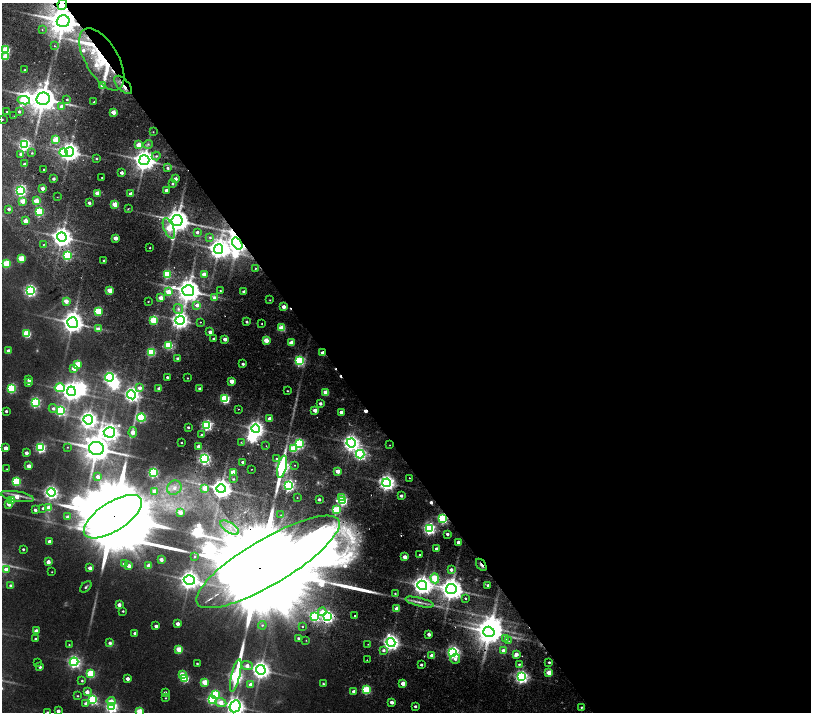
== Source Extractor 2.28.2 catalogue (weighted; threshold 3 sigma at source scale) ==
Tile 8 of 4 x 4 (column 4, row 2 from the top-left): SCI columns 4855-6472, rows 3175-4594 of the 6477 x 6411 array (HDU 1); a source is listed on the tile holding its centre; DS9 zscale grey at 2 x 2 block average (1 PNG px = mean of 2 x 2 image px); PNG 813 x 714 px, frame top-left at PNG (2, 3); each listed source drawn as its Kron ellipse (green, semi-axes under 4 px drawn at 4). Shown black and unused: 60% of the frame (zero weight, under 2 of 4 exposures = <1% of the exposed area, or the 3 px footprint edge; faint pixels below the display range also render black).
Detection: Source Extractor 2.28.2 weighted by HDU 2 'WHT'; one run over the whole footprint, this tile lists its part. Background 0.0265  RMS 0.0051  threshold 0.023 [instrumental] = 3 sigma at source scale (4.5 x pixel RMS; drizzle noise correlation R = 1.50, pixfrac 1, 0.0396/0.0396 arcsec/px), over >= 5 px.
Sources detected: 328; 5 too faint to see at this stretch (2 x 2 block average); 9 inside a brighter object's white glare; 6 cosmic-ray / hot-pixel residue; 1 long thin detection or spike segment (spike, bleed or trail) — neither listed nor drawn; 8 inside a brighter listed object's ellipse — not listed separately; the other 299 listed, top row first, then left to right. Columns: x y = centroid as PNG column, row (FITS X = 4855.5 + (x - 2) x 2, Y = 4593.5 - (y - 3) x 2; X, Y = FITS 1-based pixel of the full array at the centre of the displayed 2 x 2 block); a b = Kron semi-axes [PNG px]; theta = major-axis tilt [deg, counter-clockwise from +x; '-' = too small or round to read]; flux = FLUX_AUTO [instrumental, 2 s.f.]
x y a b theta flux
62 5 5 4 - 37
63 21 6 6 - 3000
42 30 3 3 - 1.2
55 46 2 2 - 0.95
6 50 3 3 - 96
5 57 3 3 - 35
102 59 35 16 -60 76
25 70 2 2 - 1.8
102 85 3 3 - 15
123 85 11 5 -47 14
43 99 7 6 - 2700
67 99 3 3 - 1.9
24 100 6 4 -8 110
94 102 2 2 - 2
61 106 3 3 - 9.2
7 111 2 2 - 1.9
19 112 2 2 - 3.4
113 112 3 2 - 23
14 116 2 2 - 0.49
2 120 2 2 - 0.89
153 132 2 2 - 0.69
56 140 3 3 - 50
148 144 5 4 - 2.9
24 145 4 3 - 270
138 145 3 3 - 24
70 152 4 4 - 990
32 153 2 2 - 1.3
63 153 4 3 - 79
21 154 3 3 - 6.6
156 156 4 3 - 2.7
96 159 3 3 - 1.5
144 160 5 5 - 1500
25 164 2 2 - 5.8
168 168 3 3 - 3.1
44 170 2 2 - 4.2
122 173 2 2 - 6
102 177 2 2 - 1.1
53 179 2 2 - 4
175 179 3 3 - 7.3
173 184 3 2 - 2.3
42 188 2 2 - 12
20 190 4 3 - 230
166 190 2 2 - 6.3
97 193 3 2 - 21
131 194 2 2 - 15
57 197 2 2 - 0.39
23 201 3 3 - 28
36 201 3 2 - 30
89 203 2 2 - 4.8
115 204 3 3 - 34
9 209 3 2 - 4.6
128 209 3 2 - 0.87
39 212 3 3 - 110
25 221 3 3 - 21
177 221 5 5 - 1800
169 228 11 5 -68 37
197 232 3 3 - 4.7
62 237 5 4 - 1100
210 237 4 3 - 2.4
115 238 3 2 - 16
44 244 3 2 - 1
237 244 6 4 -56 950
150 248 2 2 - 1.2
218 249 5 4 - 1100
67 256 3 3 - 130
21 259 3 3 - 54
104 260 2 2 - 2.2
6 264 3 3 - 69
255 268 2 2 - 0.77
167 274 3 3 - 83
204 274 3 2 - 16
110 290 3 3 - 31
30 291 4 4 - 280
188 291 6 5 - 1900
220 291 2 2 - 0.91
243 291 2 2 - 3.3
168 292 3 3 - 27
160 298 3 3 - 16
215 298 4 3 - 7.2
270 300 3 2 - 0.75
66 301 3 3 - 19
148 302 2 2 - 0.69
197 305 3 3 - 11
283 307 3 2 - 13
178 309 5 4 - 4.5
98 311 3 3 - 51
153 320 3 3 - 75
180 320 5 4 - 710
200 322 2 2 - 1.6
247 322 2 2 - 3.2
72 323 5 5 - 1300
262 323 2 2 - 0.93
282 328 3 3 - 46
98 329 3 3 - 14
210 332 2 2 - 7.4
27 334 3 3 - 78
214 339 2 2 - 3.5
225 339 2 2 - 15
266 340 3 3 - 28
291 343 3 2 - 25
169 345 3 3 - 90
8 351 3 2 - 12
151 352 3 3 - 99
322 353 2 2 - 15
178 358 2 2 - 4.2
299 361 3 3 - 160
78 364 3 3 - 40
243 364 2 2 - 3.9
74 368 3 3 - 24
109 377 4 4 - 270
167 377 2 2 - 2.8
187 378 2 2 - 1.6
29 380 3 2 - 5.8
232 381 3 2 - 21
28 383 3 2 - 6.1
11 388 3 3 - 130
60 388 5 4 - 100
140 388 4 3 - 8
199 388 2 2 - 3.9
159 389 2 2 - 8.9
71 391 5 4 - 930
287 391 2 2 - 1.1
326 392 3 3 - 33
132 395 4 4 - 550
225 399 3 3 - 130
35 402 4 3 - 170
320 403 2 2 - 5.4
53 408 4 4 - 4.5
238 409 2 2 - 0.73
315 410 3 2 - 16
6 411 2 2 - 3.3
60 411 4 4 - 160
341 412 3 2 - 9.8
141 417 4 4 - 140
270 418 3 2 - 12
88 420 5 4 - 700
207 425 3 3 - 210
188 427 2 2 - 2.5
256 429 4 4 - 620
109 432 5 5 - 740
133 432 5 3 - 15
201 435 2 2 - 2.2
181 442 2 2 - 1
241 442 3 2 - 0.95
351 443 4 4 - 660
299 444 3 3 - 190
390 445 2 2 - 0.66
266 446 3 2 - 0.6
40 447 3 3 - 200
67 447 2 2 - 0.6
198 447 3 2 - 15
5 448 3 2 - 15
96 449 7 6 - 2600
293 449 3 3 - 62
26 453 2 2 - 7.5
360 454 4 4 - 280
276 458 2 2 - 1.7
204 459 3 3 - 270
243 462 2 2 - 8
295 465 2 2 - 0.67
29 466 3 2 - 18
282 467 11 4 77 390
7 469 2 2 - 0.58
252 469 2 2 - 0.67
338 471 3 2 - 21
233 472 4 3 - 28
153 473 3 3 - 190
98 477 3 3 - 11
409 478 2 2 - 1.2
233 479 3 2 - 1.6
16 481 3 3 - 95
387 483 4 4 - 600
289 485 4 3 - 260
174 488 7 6 - 7.4
205 488 3 3 - 27
221 489 5 4 - 1100
154 491 3 3 - 11
51 492 4 4 - 420
17 496 17 5 -10 19
401 496 2 2 - 4.2
341 497 3 2 - 22
297 498 2 2 - 1
319 499 3 2 - 3.6
343 500 4 3 - 170
11 501 3 3 - 55
9 504 3 2 - 13
49 507 3 3 - 22
43 508 3 3 - 3.5
35 510 2 2 - 6.2
336 510 3 3 - 85
180 512 4 3 - 15
281 515 3 2 - 1.1
68 517 3 3 - 7.9
113 517 33 14 33 37000
443 519 3 3 - 160
230 528 10 5 -33 8.2
429 528 4 3 - 310
447 534 2 2 - 4.6
49 541 2 2 - 8.4
458 542 2 2 - 10
23 549 2 2 - 2.2
436 549 2 2 - 9.5
420 555 2 2 - 1.8
195 556 4 3 - 1.6
405 557 3 2 - 15
161 559 3 2 - 11
48 562 3 2 - 16
268 562 82 23 31 110000
125 564 3 2 - 11
149 565 3 3 - 15
481 565 7 2 -55 8.2
129 566 3 3 - 14
90 568 3 2 - 13
6 569 3 3 - 14
451 570 3 3 - 5.5
52 572 2 2 - 0.72
435 578 5 4 - 64
189 580 5 5 - 910
10 585 3 3 - 2.5
422 585 5 4 - 950
488 585 2 2 - 3.2
86 587 7 3 47 2.4
451 589 5 5 - 1600
395 593 3 2 - 1.4
465 598 2 2 - 4.8
419 602 15 3 -14 8.3
119 605 3 2 - 11
397 609 3 3 - 21
123 611 2 2 - 1.7
322 612 4 3 - 16
354 616 2 2 - 2.4
315 617 4 4 - 150
327 617 4 4 - 360
178 624 3 2 - 9.3
262 625 4 4 - 2.6
156 626 2 2 - 6.3
302 626 4 4 - 1.9
36 631 3 3 - 18
489 632 6 5 - 2100
135 633 2 2 - 8.2
429 634 2 2 - 8.1
298 638 3 3 - 2.7
35 639 2 2 - 2
505 639 2 2 - 0.82
306 640 3 2 - 0.75
509 641 2 2 - 2.7
391 642 4 4 - 620
110 643 3 3 - 4.8
368 644 2 2 - 0.55
69 645 2 2 - 1.1
179 649 3 3 - 45
383 650 4 4 - 4.3
503 650 3 3 - 7.7
453 652 4 4 - 360
516 654 3 3 - 12
432 655 3 2 - 17
455 659 5 5 - 6.3
367 660 2 2 - 0.55
37 662 2 2 - 0.69
74 662 4 4 - 340
549 662 2 2 - 2.5
197 663 2 2 - 1.6
519 664 3 3 - 2
421 665 2 2 - 3.4
247 666 6 4 -22 10
40 667 2 2 - 4
261 670 5 4 - 850
549 673 3 3 - 37
91 674 3 3 - 89
182 674 3 3 - 15
236 675 17 4 76 350
521 677 4 4 - 380
185 678 4 3 - 92
127 679 3 2 - 8.9
82 681 3 3 - 1.9
205 682 3 3 - 46
403 683 3 2 - 16
323 684 3 2 - 1.7
250 685 3 3 - 10
366 690 3 3 - 89
87 692 3 3 - 15
165 692 2 2 - 2.7
354 692 3 2 - 8.5
216 694 4 3 - 77
78 696 4 3 - 1.4
165 698 2 2 - 1.1
212 699 4 3 - 170
93 700 4 3 - 160
111 701 4 3 - 13
221 702 6 4 -23 19
392 702 3 2 - 10
86 703 4 3 - 6.3
235 706 6 5 - 930
415 706 2 2 - 2.9
111 707 4 4 - 300
581 707 3 2 - 1.5
58 711 2 2 - 9.8
139 711 3 3 - 45
47 712 2 2 - 1.8
Overlapping masked pixels (flux is a lower limit): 15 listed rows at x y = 62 5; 63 21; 102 59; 123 85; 144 160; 177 221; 237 244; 322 353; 387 483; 113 517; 443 519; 268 562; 481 565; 327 617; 489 632
Isophote crosses this tile's border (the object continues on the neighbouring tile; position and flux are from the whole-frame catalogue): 8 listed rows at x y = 6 50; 2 120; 6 569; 235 706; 111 707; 58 711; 139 711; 47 712